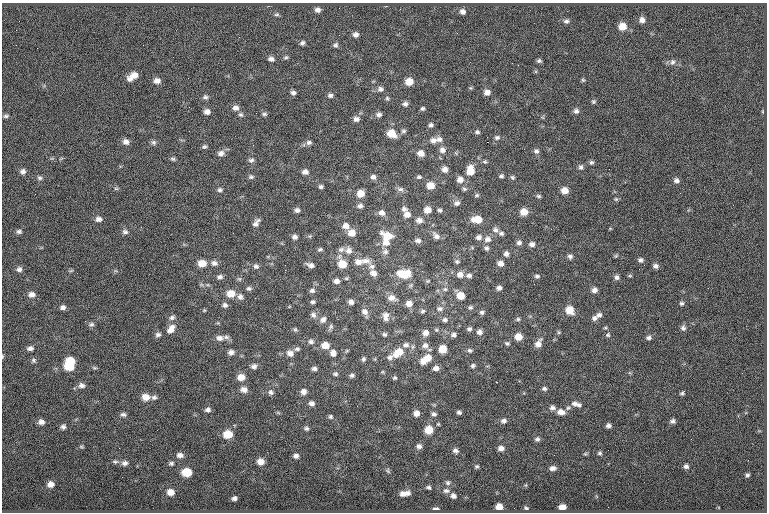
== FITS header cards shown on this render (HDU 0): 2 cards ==
NAXIS1  =                  765
NAXIS2  =                  510

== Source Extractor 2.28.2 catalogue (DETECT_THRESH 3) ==
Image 765 x 510 px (HDU 0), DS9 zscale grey, 1 PNG px = 1 image px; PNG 769 x 514 px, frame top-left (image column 1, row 510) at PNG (2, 3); no overlay
Background -0.289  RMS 8.1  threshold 24.2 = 3 sigma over >= 5 px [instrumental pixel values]
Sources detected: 288; all 288 listed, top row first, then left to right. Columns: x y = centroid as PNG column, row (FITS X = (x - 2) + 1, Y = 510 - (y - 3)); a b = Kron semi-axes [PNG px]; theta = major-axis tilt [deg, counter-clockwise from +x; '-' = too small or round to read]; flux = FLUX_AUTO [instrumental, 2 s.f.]
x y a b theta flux
317 10 7 6 - 2100
462 12 6 5 - 1900
277 15 6 5 - 970
642 20 6 6 - 2400
566 21 7 5 5 1300
622 26 7 6 - 6600
681 29 2 2 - 480
356 35 6 6 - 2000
302 43 6 5 - 1400
143 45 2 2 - 370
335 45 7 6 - 1200
37 48 2 2 - 1100
286 57 6 5 - 910
271 59 7 5 -15 1700
539 61 5 4 - 1000
672 62 8 7 - 1700
518 65 2 2 - 270
133 76 11 6 35 5200
583 80 5 4 - 630
157 81 8 6 3 2500
409 82 7 6 - 6100
471 88 6 4 -71 580
380 89 7 7 - 1700
487 92 7 6 - 2700
293 93 6 5 - 1600
330 95 6 5 - 1400
205 97 7 6 - 1300
387 98 5 5 - 860
593 102 5 5 - 810
405 104 7 6 - 1600
189 107 3 2 - 470
236 108 8 7 - 2400
422 108 5 5 - 980
576 111 7 6 - 1600
207 112 7 6 - 2500
264 114 7 5 0 1000
379 114 7 5 8 1700
241 115 7 6 - 1100
6 116 8 5 7 1100
356 119 8 6 7 2200
431 125 6 5 - 1400
403 131 7 5 3 1100
477 132 7 5 -4 1100
391 133 9 7 -27 8300
497 137 7 6 - 1200
439 139 9 8 - 2300
433 140 9 7 6 2700
126 142 8 7 - 2600
153 142 8 7 - 1300
309 142 7 6 - 1500
487 142 2 2 - 4000
204 147 7 5 22 1000
442 150 8 8 - 2500
536 151 7 6 - 1500
221 153 10 7 14 2600
421 153 8 7 - 3900
173 159 7 5 -16 1000
251 160 8 6 8 1400
485 162 7 4 -6 890
591 162 6 5 - 1000
581 167 7 6 - 1400
445 169 7 7 - 2500
23 171 7 7 - 1800
470 171 10 8 87 7200
305 172 7 6 - 2200
501 176 5 4 - 990
251 177 7 5 -9 1100
373 177 7 6 - 1700
419 177 7 5 1 990
512 177 6 5 - 890
40 178 7 5 -15 1200
460 180 8 7 - 3400
676 180 7 6 - 1700
430 185 7 6 - 6000
321 187 5 4 - 1100
116 188 6 4 -1 790
400 189 10 6 -7 1600
464 189 6 5 - 960
220 190 7 5 5 1300
564 190 7 6 - 4800
361 193 7 6 - 5400
477 195 6 5 - 830
538 196 6 4 -26 880
616 199 5 4 - 720
457 203 7 6 - 1800
360 206 7 5 6 1600
404 209 7 6 - 1700
297 210 6 5 - 1500
427 210 7 6 - 4600
440 210 5 5 - 990
524 212 7 6 - 5800
382 213 8 7 - 2300
407 214 8 7 - 3200
99 219 8 6 1 2200
477 219 10 6 -3 7600
419 220 7 6 - 2600
256 223 10 5 53 2200
346 226 8 7 - 2900
495 230 7 6 - 1700
19 231 6 5 - 1400
125 232 8 6 -5 1600
233 233 2 2 - 1100
352 233 8 7 - 4700
501 233 7 5 -2 1200
387 236 14 8 -23 7800
436 236 10 7 -46 2400
295 237 6 5 - 1600
479 237 7 6 - 1600
487 239 9 8 - 2600
418 241 8 6 0 1800
386 242 9 7 6 4200
519 243 6 6 - 1600
532 244 7 6 - 2100
486 248 6 6 - 1300
320 249 6 4 23 940
341 250 8 7 - 1600
349 250 9 8 - 2700
385 252 8 6 -2 1600
355 254 3 2 - 1100
506 254 6 5 - 1800
570 256 6 6 - 1500
616 256 6 4 31 610
640 260 6 6 - 1400
365 261 15 7 -8 3700
457 261 6 5 - 960
358 262 10 8 -7 3400
513 262 2 2 - 1900
202 263 8 7 - 6000
214 263 8 6 -17 2000
500 263 6 5 - 2500
342 264 8 7 - 8500
310 265 8 4 -19 2000
644 265 2 2 - 1000
256 266 7 6 - 1500
372 266 8 7 - 2100
655 266 6 5 - 1700
19 269 7 7 - 1900
285 270 2 2 - 6500
373 273 9 7 -33 2700
404 274 13 8 1 13000
460 275 8 7 - 3200
469 275 6 6 - 1500
537 276 6 5 - 1100
630 276 6 4 0 610
220 277 8 6 4 1600
617 277 6 6 - 1500
336 281 7 6 - 2300
428 281 5 4 - 640
249 288 7 5 -1 1200
499 288 5 5 - 1700
445 289 6 6 - 1000
594 290 6 6 - 2300
312 291 7 6 - 1400
231 293 9 8 - 5900
32 294 9 7 1 2700
460 296 7 6 - 6500
240 297 8 7 - 2000
255 298 2 2 - 270
392 298 10 7 -13 3500
313 302 5 4 - 970
351 302 6 5 - 1900
682 303 6 5 - 1000
409 304 7 6 - 3500
225 305 7 6 - 1600
63 307 6 5 - 1800
470 307 6 5 - 960
440 309 9 6 2 1900
204 310 5 4 - 550
570 310 8 7 - 6700
423 311 6 5 - 1000
365 312 9 8 - 2500
482 312 6 5 - 1300
313 315 8 7 - 1800
599 315 7 6 - 1800
386 316 12 8 -89 3200
172 317 8 6 24 1500
594 318 7 6 - 1700
518 319 6 5 - 900
323 320 8 7 - 2400
445 320 7 5 13 1400
91 324 7 6 - 1300
331 327 8 5 80 1100
683 328 7 6 - 1500
171 329 14 8 52 4100
295 329 6 5 - 840
469 329 6 5 - 1300
479 332 7 7 - 2000
425 333 7 7 - 2700
158 334 7 6 - 1500
384 334 6 5 - 1000
453 335 7 6 - 1600
608 335 6 6 - 890
518 337 7 6 - 5600
219 338 11 8 2 3200
648 338 6 5 - 1400
311 341 7 7 - 1500
507 343 6 5 - 1100
538 344 11 7 60 3500
325 345 8 7 - 5600
406 345 9 7 13 2300
425 345 9 8 - 2200
30 348 8 5 4 1800
297 349 7 5 9 1100
443 349 6 6 - 8400
470 350 7 5 -23 1200
231 352 7 6 - 2000
398 352 13 8 35 8700
290 353 8 7 - 2800
333 353 8 7 - 2400
2 356 6 3 81 540
390 357 8 7 - 1600
428 358 12 8 21 6800
363 359 6 5 - 1100
34 360 6 6 - 1100
70 361 8 6 -6 11000
423 362 7 6 - 3000
473 365 6 5 - 1100
69 366 9 6 -5 10000
254 366 7 6 - 1800
436 368 7 5 2 2400
314 369 6 5 - 1400
335 374 7 5 -3 1100
352 375 7 6 - 1300
241 377 7 6 - 5100
395 378 4 4 - 760
82 385 9 7 -4 2000
244 389 8 6 -8 3100
544 389 6 5 - 1200
271 392 7 6 - 1500
303 392 6 6 - 2300
683 392 6 3 45 1500
146 397 9 7 -7 4700
154 397 7 6 - 1400
312 403 7 6 - 1900
574 403 9 6 1 1900
579 405 7 6 - 1300
552 408 7 6 - 1700
568 408 7 5 14 1100
208 410 7 5 3 1700
459 412 4 4 - 1200
561 412 9 6 -8 3200
416 413 6 6 - 3200
123 414 7 5 -18 1300
434 414 6 5 - 1400
330 417 6 5 - 980
504 421 7 6 - 1600
673 421 5 5 - 1400
41 422 7 6 - 2200
37 423 3 2 - 600
608 426 5 4 - 1600
63 427 6 6 - 1500
306 428 7 5 -31 1100
429 430 7 6 - 9300
228 434 8 6 1 9500
537 439 6 6 - 1200
691 439 2 2 - 1600
419 446 7 6 - 1900
81 447 7 3 -8 630
501 448 6 5 - 2400
456 451 8 5 -76 1900
600 453 6 4 1 920
585 454 6 4 18 660
180 455 7 6 - 2100
296 456 6 5 - 1800
115 462 8 5 -1 1300
260 462 7 6 - 3900
125 463 8 6 8 1900
171 463 6 5 - 1000
477 466 5 5 - 760
686 466 6 5 - 1500
553 468 7 5 9 2000
388 471 7 4 -71 780
187 472 7 6 - 12000
747 475 5 4 - 990
122 477 2 2 - 320
448 483 7 6 - 1200
51 484 7 6 - 3000
428 487 4 4 - 1000
446 491 8 6 -12 1600
170 492 7 6 - 4000
407 493 6 6 - 2100
403 494 7 6 - 2400
453 496 6 5 - 1700
234 498 5 4 - 1500
499 507 6 5 - 5600
562 507 7 5 -2 3600
526 508 5 4 - 770
436 509 5 3 - 1300
At the frame edge (FLAGS 8, measured only in part): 1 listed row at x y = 2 356